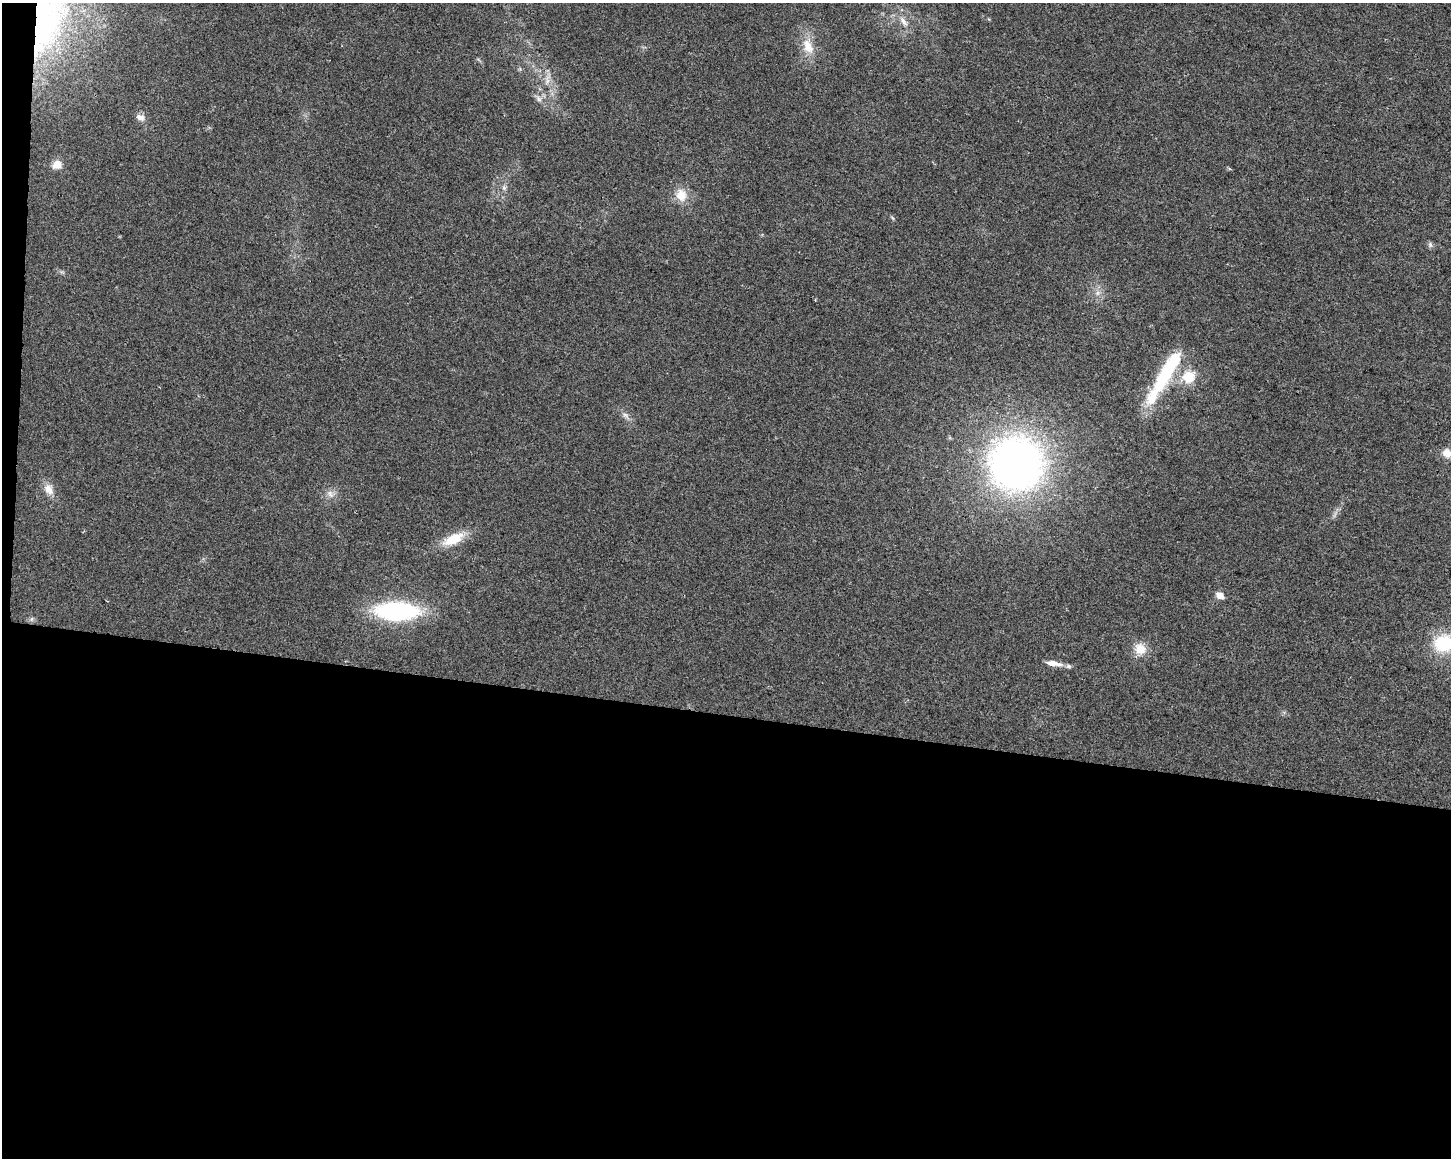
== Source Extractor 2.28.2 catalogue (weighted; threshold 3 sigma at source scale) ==
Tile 10 of 3 x 4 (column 1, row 4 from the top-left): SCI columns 285-1733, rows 1-1156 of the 4858 x 4630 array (HDU 1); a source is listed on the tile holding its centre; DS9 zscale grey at full resolution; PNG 1453 x 1160 px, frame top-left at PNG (2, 3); no overlay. Shown black and unused: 39% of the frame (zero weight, under 2 of 3 exposures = <1% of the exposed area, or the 3 px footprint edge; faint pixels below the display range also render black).
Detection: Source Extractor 2.28.2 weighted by HDU 2 'WHT'; one run over the whole footprint, this tile lists its part. Background 0.0467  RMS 0.0067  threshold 0.0301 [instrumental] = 3 sigma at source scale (4.5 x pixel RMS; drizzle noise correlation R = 1.50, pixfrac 1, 0.0396/0.0396 arcsec/px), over >= 5 px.
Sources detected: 24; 1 inside a brighter listed object's ellipse — not listed separately; the other 23 listed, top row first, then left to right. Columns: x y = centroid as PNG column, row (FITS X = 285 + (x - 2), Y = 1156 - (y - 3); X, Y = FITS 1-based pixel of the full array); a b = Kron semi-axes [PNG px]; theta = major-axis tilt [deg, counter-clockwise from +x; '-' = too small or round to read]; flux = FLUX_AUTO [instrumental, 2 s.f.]
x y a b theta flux
47 20 95 43 77 190
903 21 18 6 -55 4.8
808 46 24 14 -69 13
547 80 17 6 82 4.8
539 99 9 6 -49 2.6
140 117 13 8 -22 3.8
57 165 10 10 - 5.8
504 188 7 6 - 1.7
681 195 17 14 -73 10
1430 245 8 6 -71 1.5
1166 372 69 14 59 50
1188 377 16 15 - 15
625 415 11 6 -42 2.7
1447 453 12 11 - 6
1016 464 46 46 - 380
49 489 16 11 -60 6.5
330 494 12 6 -51 3.4
453 539 30 12 24 16
1220 595 6 4 -33 12
397 611 38 16 -1 93
1444 643 21 18 2 35
1140 649 16 15 - 9.4
1054 663 23 7 -8 6.3
Overlapping masked pixels (flux is a lower limit): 1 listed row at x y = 47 20
Isophote crosses this tile's border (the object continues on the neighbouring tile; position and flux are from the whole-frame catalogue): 3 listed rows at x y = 47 20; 1447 453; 1444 643